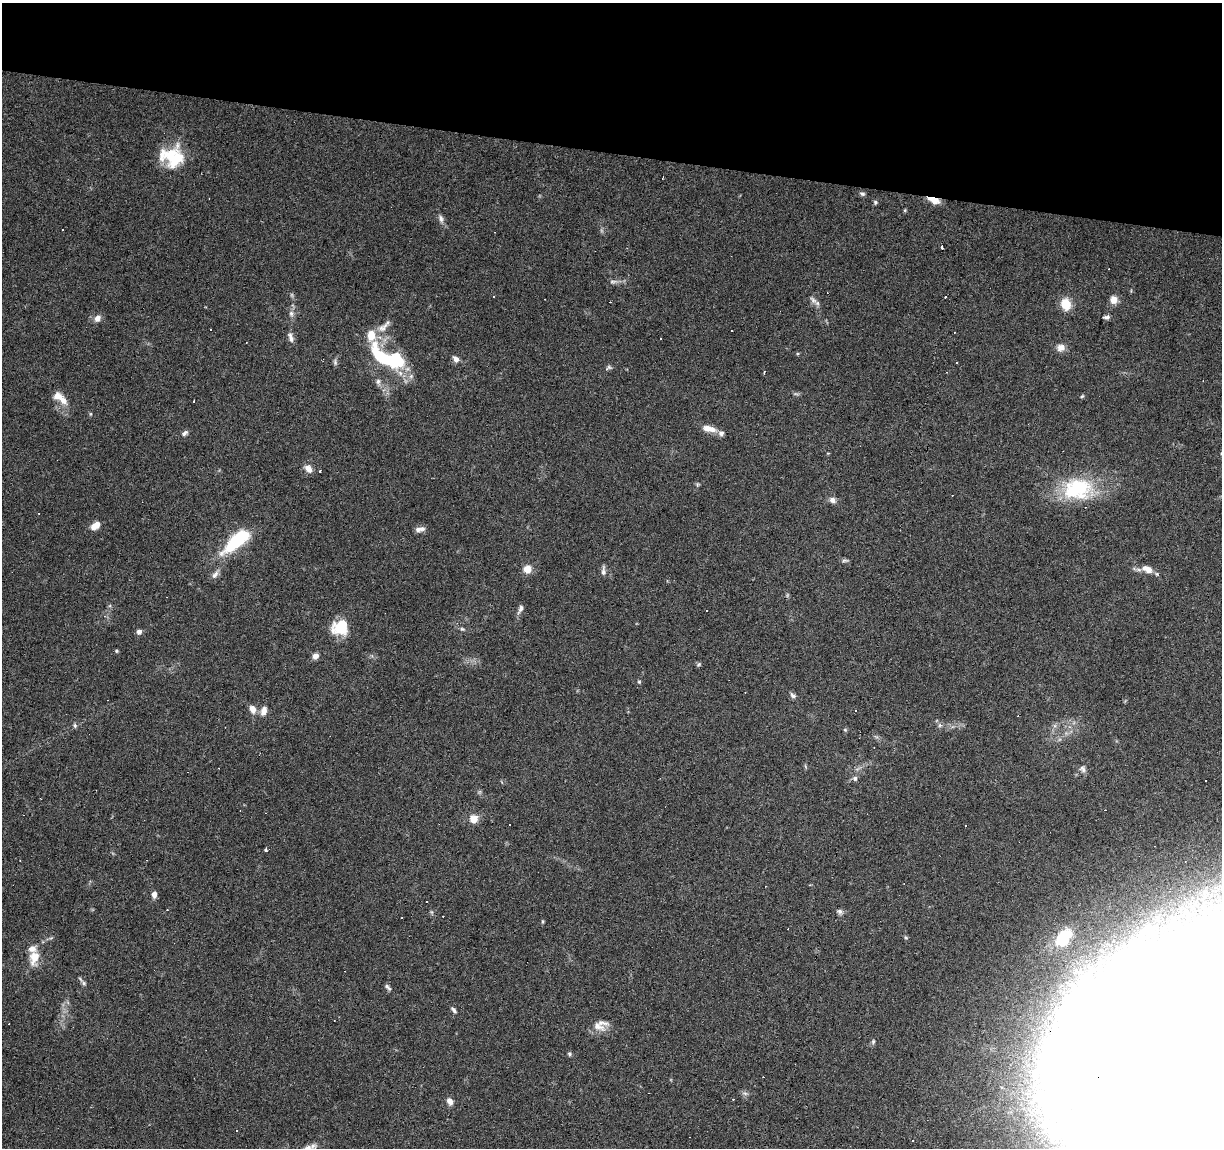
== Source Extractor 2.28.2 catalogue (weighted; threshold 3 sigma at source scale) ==
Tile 2 of 4 x 4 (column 2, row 1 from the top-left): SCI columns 1227-2446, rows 3723-4868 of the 4885 x 5090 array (HDU 1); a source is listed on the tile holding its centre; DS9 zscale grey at full resolution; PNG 1224 x 1150 px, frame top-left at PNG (2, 3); no overlay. Shown black and unused: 13% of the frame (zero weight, under 3 of 6 exposures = <1% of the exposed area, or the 3 px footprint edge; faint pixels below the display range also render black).
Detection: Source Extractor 2.28.2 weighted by HDU 2 'WHT'; one run over the whole footprint, this tile lists its part. Background 0.0705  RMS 0.0045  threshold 0.0185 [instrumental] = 3 sigma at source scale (4.09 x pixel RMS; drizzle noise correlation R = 1.36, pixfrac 0.8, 0.0396/0.0396 arcsec/px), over >= 5 px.
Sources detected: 132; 11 inside a brighter object's white glare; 33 cosmic-ray / hot-pixel residue — not listed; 6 inside a brighter listed object's ellipse — not listed separately; the other 82 listed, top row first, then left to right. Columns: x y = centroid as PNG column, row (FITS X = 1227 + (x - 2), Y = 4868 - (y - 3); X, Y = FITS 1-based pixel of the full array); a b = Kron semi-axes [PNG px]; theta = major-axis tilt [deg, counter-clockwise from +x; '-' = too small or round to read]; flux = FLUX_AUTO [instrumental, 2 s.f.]
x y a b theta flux
171 156 29 23 7 16
663 177 3 2 - 0.41
862 194 7 5 -19 0.89
934 200 14 7 -21 4.2
875 202 5 5 - 0.72
905 210 6 3 72 0.41
441 218 11 6 -74 1.5
62 230 3 3 - 1.5
942 247 4 3 - 3
494 296 3 3 - 0.7
945 297 3 2 - 0.58
813 300 12 7 -44 1.8
1113 300 9 7 -87 3.5
1066 304 10 8 -75 9.8
291 313 8 6 -75 1.4
1106 317 9 5 10 1.1
97 318 10 7 46 2.3
383 328 18 9 37 3.4
954 332 2 2 - 0.28
291 338 12 6 -71 1.8
661 338 3 3 - 0.75
1061 347 9 8 - 2.9
385 359 49 18 -40 29
456 359 8 6 -48 2.2
335 362 8 5 -82 0.88
957 362 2 2 - 0.38
608 368 9 5 34 0.9
947 372 3 2 - 0.38
378 381 8 6 89 1.2
1082 396 6 3 44 0.49
63 400 16 9 -43 4.1
194 401 2 2 - 0.31
709 429 19 8 -14 4.2
185 433 8 5 36 1.2
308 469 10 7 -48 3.1
697 484 6 4 -72 0.53
1077 489 41 28 7 30
832 500 8 7 - 2
95 525 10 6 33 4.4
420 529 12 6 12 2.2
236 541 37 13 41 25
844 561 10 4 1 0.81
527 569 7 7 - 5.3
1148 569 13 7 -24 4.4
603 571 11 5 89 1.5
215 575 13 7 51 1.9
520 609 11 5 62 1.6
462 629 6 5 - 0.67
341 630 26 11 -8 8.7
139 632 6 5 - 1.7
116 651 5 4 - 0.54
316 656 7 6 - 2.2
699 664 7 4 45 0.61
639 682 5 4 - 0.55
793 695 9 6 -35 1.2
252 709 9 6 -61 3.2
264 711 10 7 76 2.9
940 725 6 5 - 0.78
75 726 6 5 - 0.77
845 730 5 5 - 0.51
1083 769 9 7 -56 1.4
855 778 6 6 - 1.1
473 819 10 9 - 3.9
266 849 4 3 - 1.2
154 894 7 5 81 2.1
426 902 3 2 - 0.86
840 911 8 6 -53 1.1
1149 929 17 13 51 6.1
1063 938 13 9 59 28
1129 945 6 6 - 1
34 957 23 13 80 6.8
84 983 6 5 - 0.82
388 987 10 4 -46 1
454 1010 9 4 -56 0.97
598 1026 20 10 -28 4.2
873 1042 7 4 64 0.77
569 1054 5 5 - 0.73
1178 1100 140 54 -30 730
450 1101 7 5 -54 2.6
236 1130 3 3 - 1.1
913 1140 3 3 - 1.2
308 1148 17 10 10 4
Overlapping masked pixels (flux is a lower limit): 2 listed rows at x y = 934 200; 1178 1100
Isophote crosses this tile's border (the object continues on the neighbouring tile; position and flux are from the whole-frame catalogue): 2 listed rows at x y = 1178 1100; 308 1148